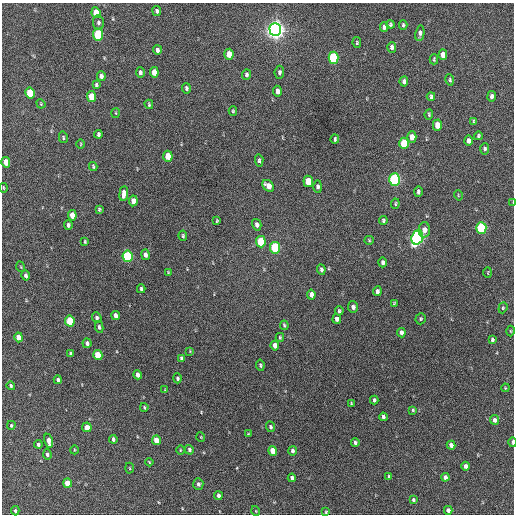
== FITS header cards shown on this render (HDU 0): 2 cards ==
NAXIS1  =                  512 / Axis length
NAXIS2  =                  512 / Axis length

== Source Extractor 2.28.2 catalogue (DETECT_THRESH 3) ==
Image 512 x 512 px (HDU 0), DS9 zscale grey, 1 PNG px = 1 image px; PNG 516 x 516 px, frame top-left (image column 1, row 512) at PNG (2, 3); each listed source drawn as its Kron ellipse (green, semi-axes under 4 px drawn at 4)
Background 592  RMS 17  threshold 50.1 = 3 sigma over >= 5 px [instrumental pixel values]
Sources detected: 153; all 153 listed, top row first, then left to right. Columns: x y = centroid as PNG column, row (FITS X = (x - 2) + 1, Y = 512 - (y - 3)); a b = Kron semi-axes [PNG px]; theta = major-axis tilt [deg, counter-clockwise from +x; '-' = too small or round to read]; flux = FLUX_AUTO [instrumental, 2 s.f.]
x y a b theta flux
157 11 5 4 - 2300
96 13 5 4 - 22000
98 23 7 5 -82 2900
390 24 4 4 - 1700
403 25 5 3 - 1800
384 27 5 4 - 3600
275 30 6 6 - 870000
420 33 8 4 79 4400
98 35 6 5 - 77000
357 43 5 4 - 1400
392 47 5 4 - 3900
157 50 5 3 - 3600
229 54 5 4 - 12000
443 55 5 4 - 10000
333 58 6 5 - 74000
434 59 5 3 - 1400
140 72 5 4 - 2500
154 72 5 4 - 12000
279 72 6 5 - 2600
246 74 5 4 - 2200
101 76 5 4 - 3600
450 80 6 4 -80 1900
404 81 5 4 - 3100
96 85 4 3 - 1600
186 88 5 4 - 2300
277 91 5 4 - 5800
30 93 5 4 - 40000
431 96 4 3 - 1900
492 96 5 4 - 3400
91 97 5 4 - 24000
41 104 5 4 - 1100
149 104 5 3 - 1400
233 111 5 3 - 1400
116 113 5 3 - 1000
429 114 5 4 - 1400
474 121 4 3 - 1500
437 125 5 4 - 14000
98 134 4 3 - 2000
478 136 4 4 - 1800
63 137 6 4 -77 1500
412 137 6 4 -89 8600
335 139 5 3 - 1900
469 141 5 4 - 4300
404 143 6 4 -89 44000
81 144 5 3 - 960
485 149 6 4 85 2300
168 156 5 4 - 21000
259 160 6 4 -85 2100
6 162 5 4 - 16000
93 166 4 3 - 1300
395 179 6 5 - 200000
308 181 5 4 - 25000
268 186 7 5 -47 9600
318 187 6 4 -90 2900
3 188 5 2 - 940
418 192 5 3 - 2600
124 194 7 4 83 7500
458 195 5 3 - 980
133 201 5 4 - 6400
513 202 4 2 - 820
395 204 5 3 - 1300
99 209 4 3 - 1400
72 215 5 4 - 14000
217 221 3 2 - 1100
383 221 4 4 - 1800
68 225 4 3 - 3000
257 225 6 4 -74 4500
481 228 6 5 - 100000
424 230 7 6 - 8000
183 236 5 3 - 1600
417 237 7 5 72 330000
369 240 5 4 - 1200
85 242 4 3 - 1200
261 242 6 5 - 44000
275 248 6 5 - 87000
145 255 5 4 - 3600
127 256 6 5 - 99000
383 262 5 4 - 2700
21 267 5 3 - 890
321 269 5 4 - 2300
488 272 5 3 - 800
168 273 3 3 - 1100
26 275 5 4 - 2600
141 289 4 3 - 1800
377 291 5 4 - 3000
311 295 5 4 - 6600
394 304 4 3 - 1200
353 307 6 5 - 4000
503 308 5 4 - 1400
339 311 5 4 - 1800
116 315 5 4 - 4000
97 318 5 4 - 2500
337 319 5 4 - 3800
421 319 6 5 - 1600
70 321 5 4 - 38000
284 325 5 3 - 1500
99 327 6 4 -82 2100
510 331 5 3 - 1100
401 333 5 4 - 3900
19 337 5 4 - 11000
280 337 4 3 - 1300
492 340 4 3 - 2000
87 343 5 4 - 2900
275 345 5 4 - 7100
190 351 3 3 - 800
71 354 4 3 - 1700
98 355 5 4 - 26000
181 358 4 3 - 1700
260 365 6 3 -81 1400
138 375 5 4 - 5300
177 378 5 4 - 2100
58 380 4 3 - 2500
11 386 4 4 - 1700
505 388 4 3 - 860
165 390 4 4 - 940
374 400 4 3 - 2200
351 403 4 3 - 960
144 407 4 3 - 1400
413 410 3 3 - 1200
383 417 4 3 - 2400
494 420 5 4 - 4000
11 425 4 3 - 1300
87 427 5 4 - 10000
270 427 5 4 - 1900
248 434 3 2 - 770
201 437 5 3 - 840
113 439 4 3 - 2500
156 440 5 4 - 13000
49 441 7 4 -77 6700
355 442 4 3 - 2200
513 442 5 2 - 3500
38 444 4 3 - 2800
451 445 4 4 - 5200
74 450 4 3 - 890
180 450 5 3 - 1000
189 450 5 4 - 2100
273 451 5 4 - 18000
292 451 5 4 - 2500
47 454 5 4 - 2600
149 462 4 2 - 930
465 466 4 3 - 3900
130 468 5 3 - 980
389 476 4 3 - 1300
445 477 4 4 - 4600
292 478 4 3 - 2600
67 483 5 4 - 16000
198 484 6 5 - 2700
218 496 4 3 - 3100
413 500 4 3 - 1900
448 510 4 4 - 4100
15 511 4 3 - 1800
256 511 5 3 - 890
326 512 4 4 - 1200
At the frame edge (FLAGS 8, measured only in part): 2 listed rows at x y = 513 202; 513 442